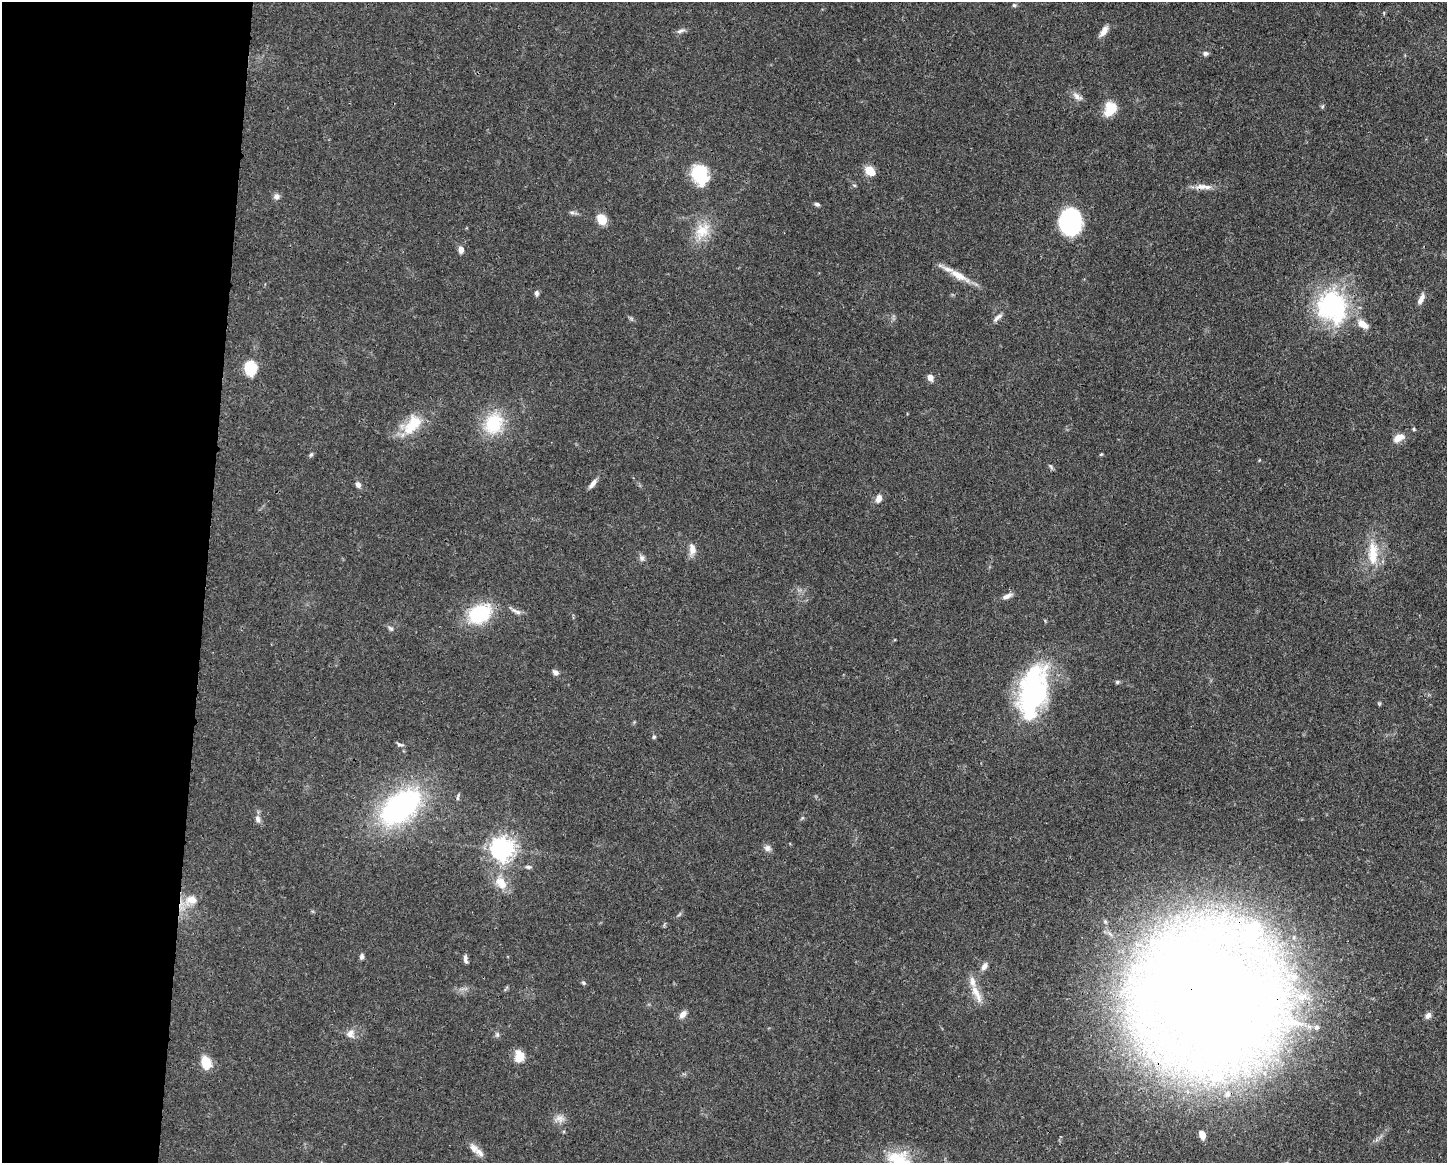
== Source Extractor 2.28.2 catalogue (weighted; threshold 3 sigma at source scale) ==
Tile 4 of 3 x 4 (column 1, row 2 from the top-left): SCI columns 113-1557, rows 2330-3490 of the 4671 x 4660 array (HDU 1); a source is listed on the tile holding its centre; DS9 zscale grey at full resolution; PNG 1449 x 1165 px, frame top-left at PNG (2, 2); no overlay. Shown black and unused: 14% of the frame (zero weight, under 3 of 4 exposures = <1% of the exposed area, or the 3 px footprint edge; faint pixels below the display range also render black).
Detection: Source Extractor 2.28.2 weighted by HDU 2 'WHT'; one run over the whole footprint, this tile lists its part. Background 0.0415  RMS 0.0027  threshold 0.0123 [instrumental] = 3 sigma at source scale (4.5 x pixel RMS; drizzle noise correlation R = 1.50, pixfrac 1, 0.05/0.05 arcsec/px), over >= 5 px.
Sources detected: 79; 1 too faint to see at this stretch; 1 inside a brighter object's white glare — not listed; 3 inside a brighter listed object's ellipse — not listed separately; the other 74 listed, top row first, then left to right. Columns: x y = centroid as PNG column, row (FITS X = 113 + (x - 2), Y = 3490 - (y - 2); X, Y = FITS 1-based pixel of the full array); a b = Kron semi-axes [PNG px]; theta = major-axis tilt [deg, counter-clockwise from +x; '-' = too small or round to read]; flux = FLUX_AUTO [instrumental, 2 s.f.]
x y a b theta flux
1014 5 5 5 - 0.41
681 31 13 5 22 0.97
1104 31 16 6 56 2
1206 53 7 6 - 0.71
1077 96 15 7 -33 1.6
1322 106 6 4 31 0.39
1110 109 16 12 67 6
869 170 7 5 -40 9.9
700 174 18 14 -72 16
854 185 5 4 - 0.37
1201 187 18 8 5 2.4
276 196 9 8 - 1
817 204 7 5 -18 0.59
572 212 7 4 -1 0.63
602 219 9 7 -57 6.1
1071 222 21 17 90 33
702 231 27 18 54 7
461 250 8 6 -86 1.4
958 275 32 9 -29 4.9
537 293 8 6 -79 0.73
1421 299 13 6 64 1.7
1332 306 36 31 -62 41
998 317 15 5 41 1.2
1363 324 15 8 -35 3
250 368 13 11 -86 9.5
930 377 7 6 - 1.9
493 423 30 24 63 12
412 425 31 17 50 8.8
1414 429 5 4 - 0.37
1398 438 16 8 31 2.5
1101 454 5 3 - 0.28
311 455 7 5 62 0.5
1051 467 9 4 -55 0.49
593 484 14 5 51 1.4
358 485 7 6 - 1.2
879 498 10 7 66 1.7
692 549 16 9 -81 2.1
1373 553 36 13 90 8.2
642 558 9 7 -80 0.94
1007 596 13 6 24 1.5
515 611 21 5 -29 1.4
480 614 29 20 28 15
391 628 9 5 -40 0.66
555 672 9 6 -37 0.97
1117 682 5 5 - 0.44
1036 692 56 25 89 52
654 737 5 5 - 0.44
400 744 10 4 -14 0.58
458 797 11 3 82 0.45
400 807 48 26 38 57
258 819 11 7 -81 1.3
767 848 10 8 -26 1.2
502 849 8 8 - 190
528 867 9 5 -5 0.65
501 883 20 13 -55 4.6
191 900 19 13 14 4.1
679 914 8 3 45 0.43
362 957 8 5 85 0.71
465 959 11 5 -82 1
984 966 11 6 59 1.3
583 983 6 4 -43 0.46
976 993 29 8 -63 3.7
1209 995 67 65 53 1400
683 1014 11 6 50 1.6
1428 1015 9 6 56 1.2
1290 1022 40 15 -6 11
350 1034 12 11 - 1.9
497 1034 7 6 - 0.6
519 1057 10 8 88 5.4
206 1063 10 7 -70 7.9
560 1119 14 10 -3 1.9
1202 1135 7 5 -67 2.5
474 1148 16 9 -57 2
898 1160 28 23 -18 12
Overlapping masked pixels (flux is a lower limit): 1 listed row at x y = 1209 995
Isophote crosses this tile's border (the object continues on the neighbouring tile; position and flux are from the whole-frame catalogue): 1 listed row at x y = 898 1160